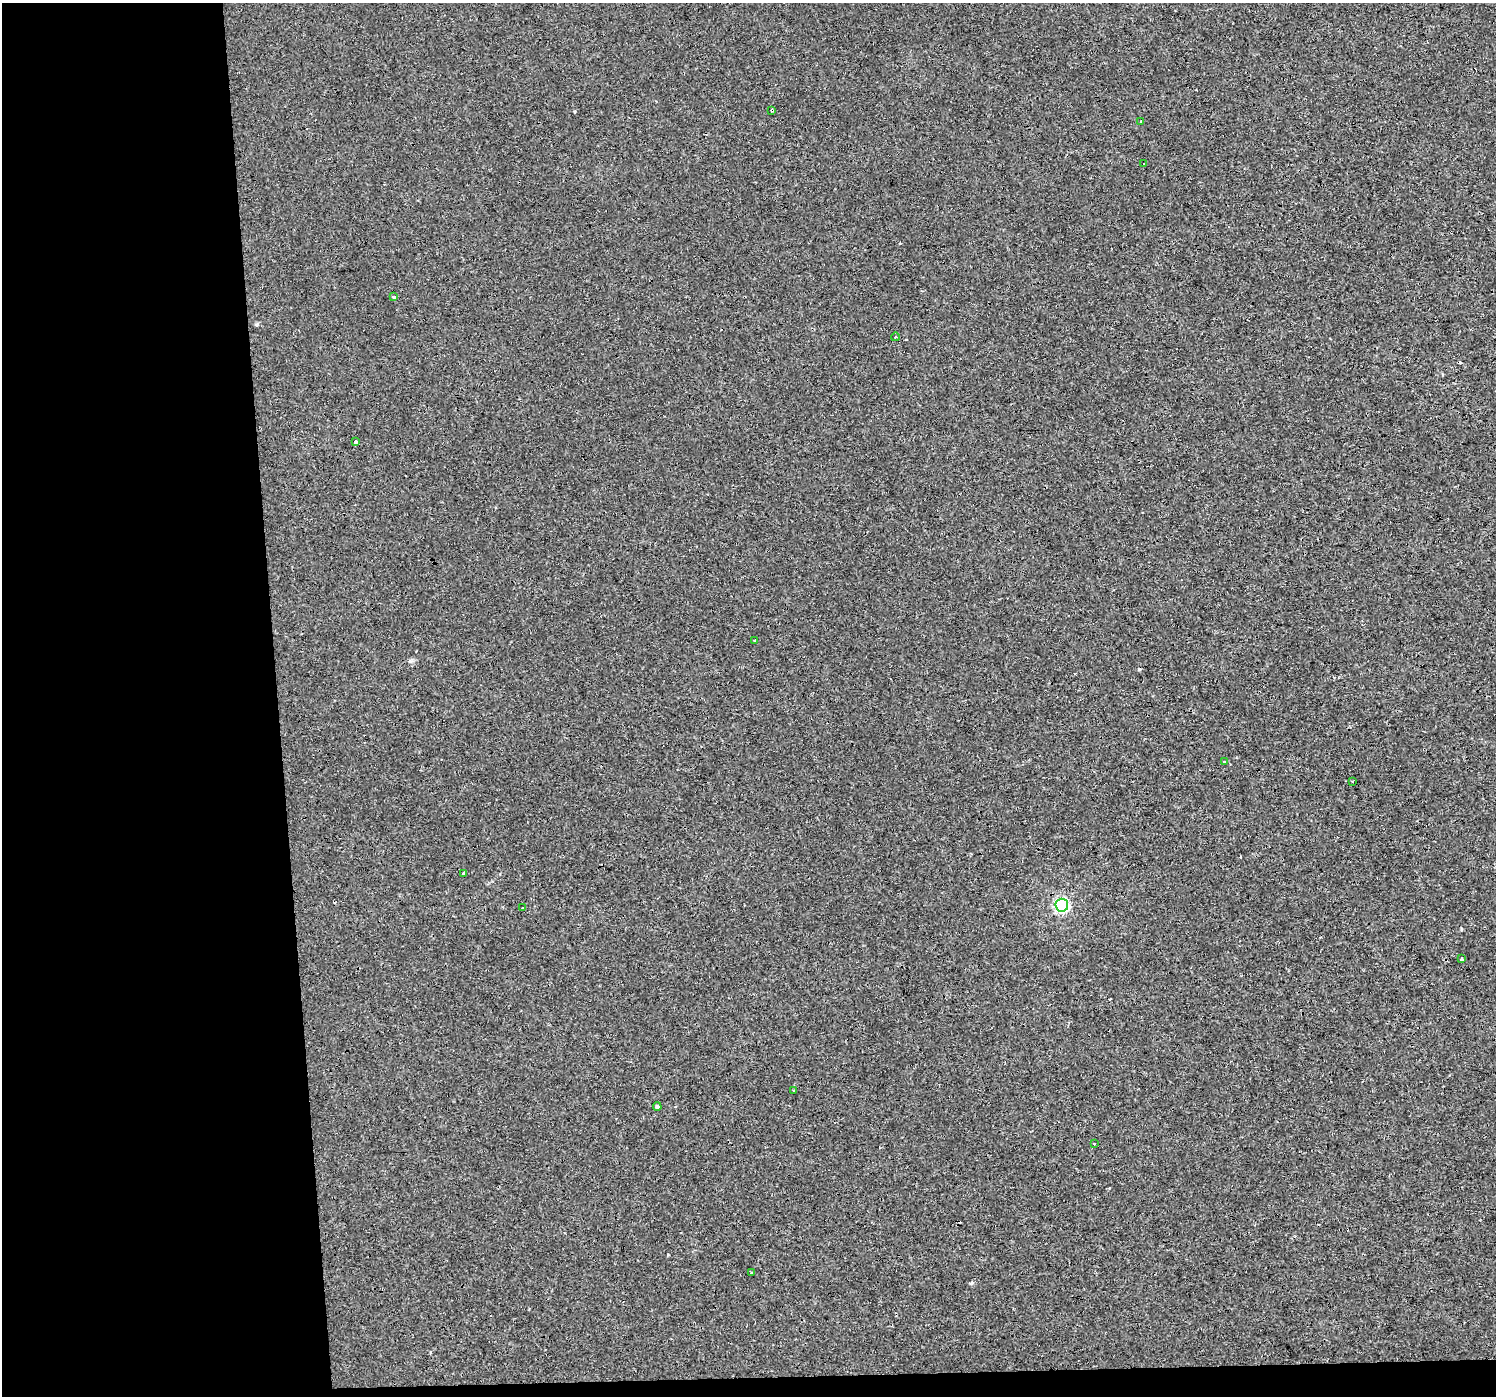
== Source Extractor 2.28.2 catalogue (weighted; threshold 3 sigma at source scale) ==
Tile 7 of 3 x 3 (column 1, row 3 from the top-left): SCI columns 1-1494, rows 4-1397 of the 4483 x 4230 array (HDU 1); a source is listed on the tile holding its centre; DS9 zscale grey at full resolution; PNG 1498 x 1398 px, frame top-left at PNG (2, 3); each listed source drawn as its Kron ellipse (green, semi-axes under 4 px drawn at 4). Shown black and unused: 20% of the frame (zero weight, under 3 of 4 exposures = <1% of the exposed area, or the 3 px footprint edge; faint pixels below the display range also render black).
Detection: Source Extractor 2.28.2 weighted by HDU 2 'WHT'; one run over the whole footprint, this tile lists its part. Background 8.61e-04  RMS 0.0018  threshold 0.00808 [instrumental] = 3 sigma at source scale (4.5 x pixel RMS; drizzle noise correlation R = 1.50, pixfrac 1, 0.0396/0.0396 arcsec/px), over >= 5 px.
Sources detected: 22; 5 cosmic-ray / hot-pixel residue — neither listed nor drawn; the other 17 listed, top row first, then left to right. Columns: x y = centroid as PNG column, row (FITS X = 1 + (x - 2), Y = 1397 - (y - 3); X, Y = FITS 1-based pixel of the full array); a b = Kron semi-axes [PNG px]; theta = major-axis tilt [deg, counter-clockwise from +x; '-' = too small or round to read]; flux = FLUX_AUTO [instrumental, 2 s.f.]
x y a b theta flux
772 110 3 3 - 0.62
1141 122 3 3 - 0.48
1144 164 3 2 - 0.12
394 297 4 3 - 0.51
895 337 4 3 - 0.14
355 442 3 3 - 1
755 641 3 3 - 1
1224 762 3 3 - 0.18
1352 781 2 2 - 0.16
464 873 4 3 - 0.31
1062 905 6 6 - 38
523 908 3 3 - 0.55
1461 958 3 2 - 0.26
793 1091 3 2 - 0.32
657 1107 4 3 - 0.43
1094 1144 2 2 - 0.13
751 1273 2 2 - 0.19
Overlapping masked pixels (flux is a lower limit): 1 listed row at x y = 772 110
Unlisted compact peaks at least as high as the median listed source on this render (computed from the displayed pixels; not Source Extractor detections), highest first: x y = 972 1283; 668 1255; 411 661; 257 324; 574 111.